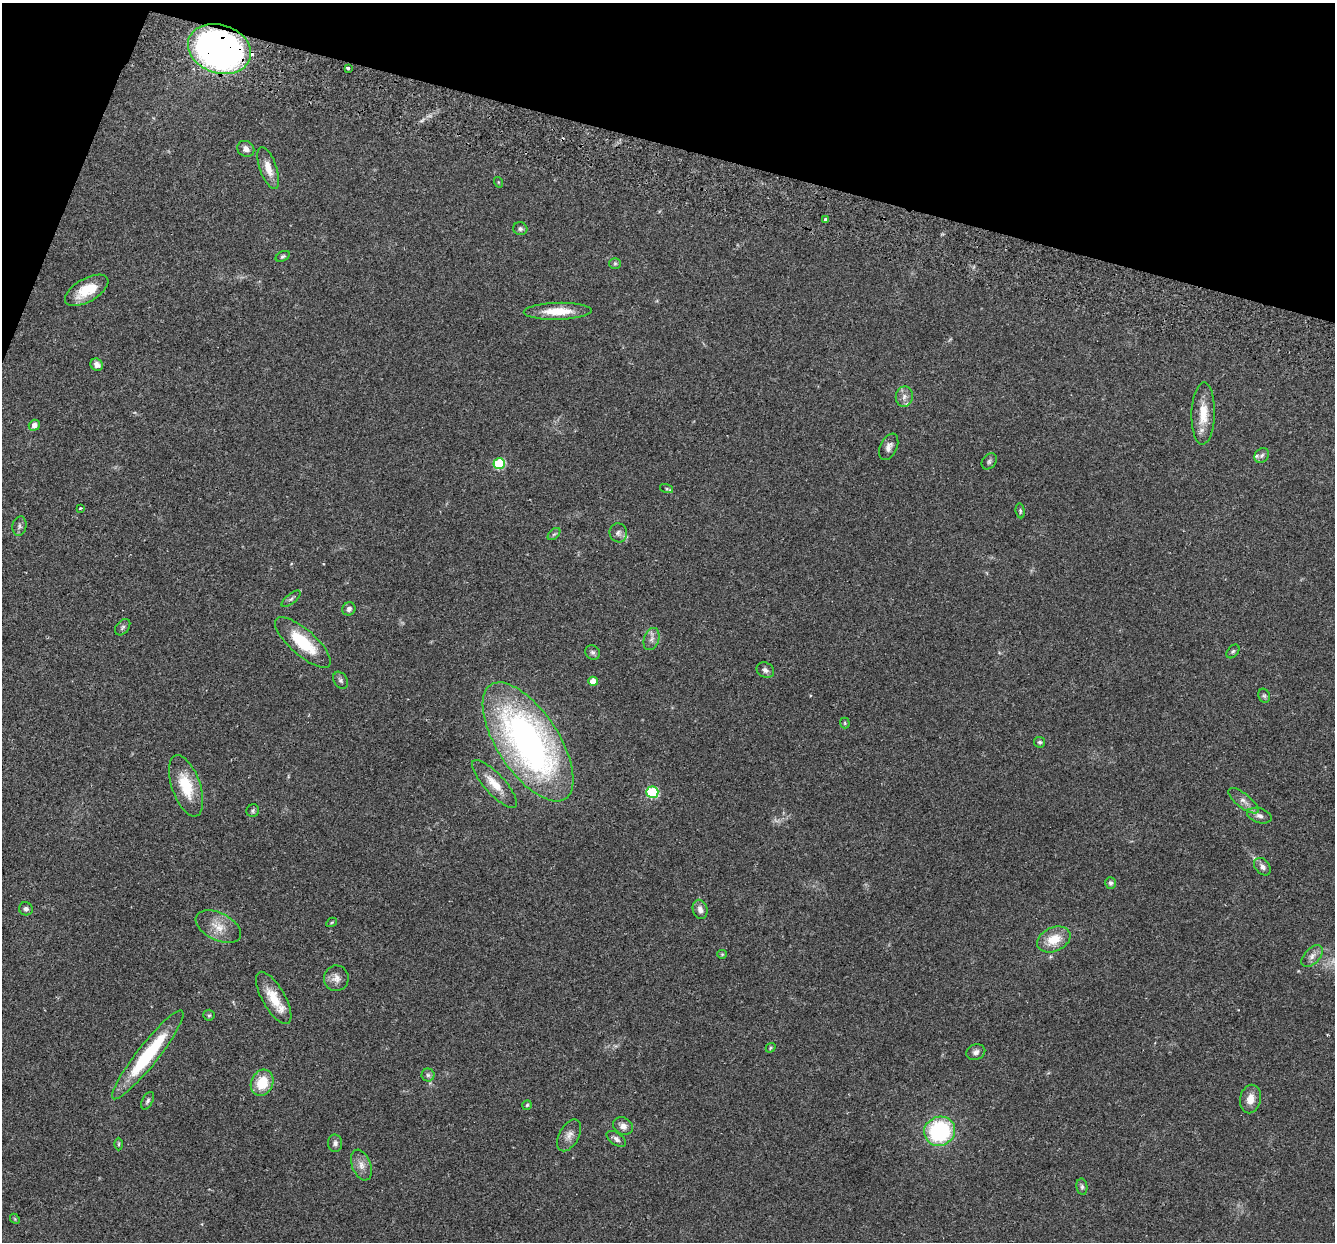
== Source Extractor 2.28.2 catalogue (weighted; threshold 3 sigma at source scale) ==
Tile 2 of 4 x 4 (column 2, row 1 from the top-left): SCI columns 1357-2689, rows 3910-5149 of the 5382 x 5466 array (HDU 1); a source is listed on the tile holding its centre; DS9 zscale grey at full resolution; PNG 1337 x 1244 px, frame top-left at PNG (2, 3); each listed source drawn as its Kron ellipse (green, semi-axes under 4 px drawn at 4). Shown black and unused: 13% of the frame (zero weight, under 2 of 3 exposures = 3% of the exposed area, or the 3 px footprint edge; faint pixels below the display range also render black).
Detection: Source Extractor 2.28.2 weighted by HDU 2 'WHT'; one run over the whole footprint, this tile lists its part. Background 0.0527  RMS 0.0068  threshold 0.0305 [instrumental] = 3 sigma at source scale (4.5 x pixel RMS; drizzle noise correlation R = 1.50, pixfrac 1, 0.05/0.05 arcsec/px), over >= 5 px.
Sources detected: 81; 2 too faint to see at this stretch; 2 cosmic-ray / hot-pixel residue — neither listed nor drawn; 3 inside a brighter listed object's ellipse — not listed separately; the other 74 listed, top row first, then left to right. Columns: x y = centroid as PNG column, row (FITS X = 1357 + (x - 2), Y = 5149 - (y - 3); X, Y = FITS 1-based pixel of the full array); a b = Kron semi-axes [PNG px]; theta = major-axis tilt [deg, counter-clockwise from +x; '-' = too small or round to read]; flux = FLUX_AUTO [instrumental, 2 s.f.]
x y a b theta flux
219 49 32 24 -18 380
348 68 4 3 - 2.8
246 149 9 7 -32 3.6
268 168 22 8 -71 8.1
498 182 5 3 - 0.53
826 220 4 3 - 3.5
520 229 7 6 - 1.5
283 256 7 5 28 1.2
615 263 6 5 - 1.1
87 290 24 11 30 16
558 311 34 8 1 16
97 365 6 6 - 2.8
904 397 10 8 82 3.4
1203 413 31 11 88 14
34 425 6 5 - 2.8
889 447 14 8 65 3.6
1262 455 8 6 46 1.9
989 461 9 6 52 1.6
499 463 6 5 - 40
667 489 7 4 -18 0.92
80 508 3 3 - 0.6
1020 511 7 4 -83 1.1
19 526 10 7 78 1.9
618 533 9 8 - 2.5
554 534 7 4 44 1.2
291 599 11 5 39 1.7
349 609 7 6 - 2.6
123 627 9 6 50 1.7
651 639 11 7 70 3.3
303 642 35 13 -41 28
1233 651 8 5 49 1.2
593 652 8 7 - 1.6
765 670 9 7 -31 2.3
340 680 9 6 -58 1.8
593 681 5 4 - 8.4
1264 696 7 5 -68 1.3
845 723 5 5 - 0.72
528 742 68 30 -57 270
1040 742 5 5 - 1.4
495 784 31 10 -47 11
186 786 32 14 -71 22
652 792 6 5 - 48
1243 801 18 7 -38 4.4
253 811 6 6 - 1.2
1259 816 12 7 -17 3.1
1262 867 10 7 -51 3
1110 883 6 5 - 1.9
26 909 7 6 - 1.8
700 909 10 7 -74 3.5
332 922 5 3 - 0.68
218 927 24 13 -26 10
1054 939 17 12 24 13
722 954 5 4 - 0.65
1312 956 13 7 48 3.9
336 978 12 12 - 4.6
274 998 29 11 -60 15
209 1015 5 5 - 0.99
771 1048 5 4 - 0.81
976 1052 10 7 23 2.6
148 1055 56 10 52 51
428 1075 6 6 - 1.6
262 1083 13 11 64 17
1250 1099 14 10 78 6.2
148 1101 9 5 63 1.6
527 1105 5 4 - 0.97
623 1126 10 8 -31 4.1
940 1131 16 14 21 67
569 1135 17 10 61 4.7
616 1139 11 6 -35 2.5
335 1143 9 7 -86 2.4
119 1144 6 4 90 0.92
361 1165 16 9 -70 5.2
1082 1187 8 5 -81 1.5
15 1219 5 4 - 0.73
Overlapping masked pixels (flux is a lower limit): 1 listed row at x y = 219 49